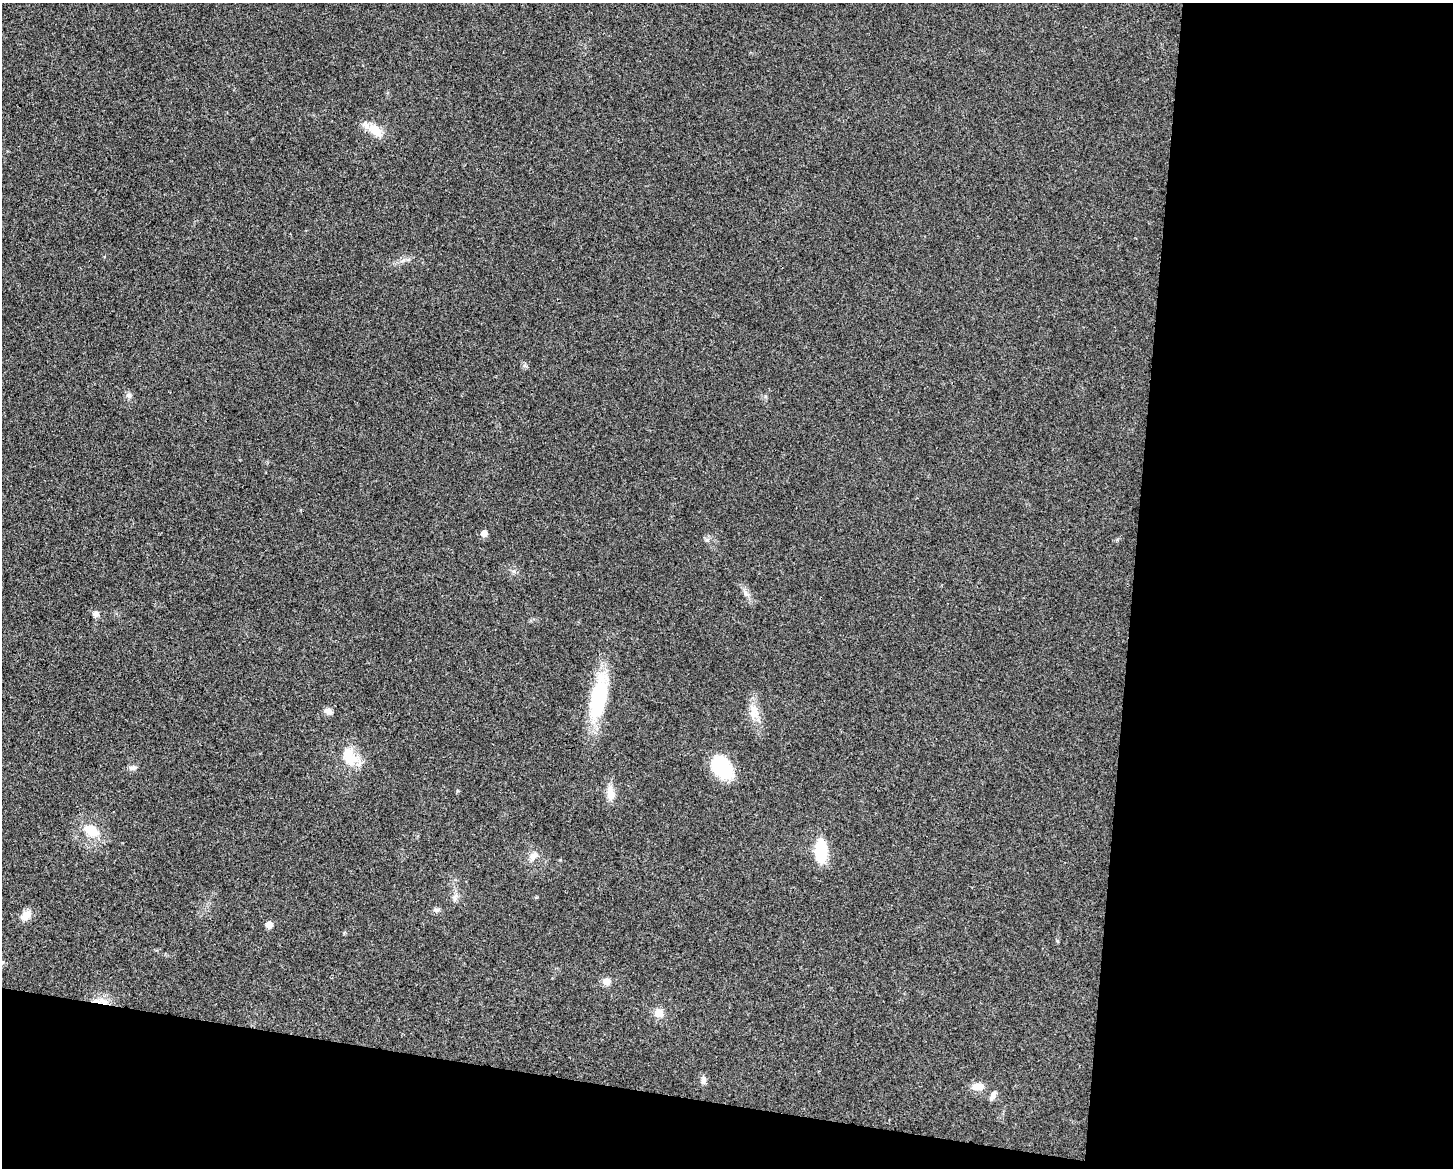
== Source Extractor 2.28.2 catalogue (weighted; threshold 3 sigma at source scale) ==
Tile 12 of 3 x 4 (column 3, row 4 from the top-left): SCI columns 3130-4580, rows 4-1169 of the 4695 x 4670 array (HDU 1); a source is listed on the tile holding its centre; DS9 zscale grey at full resolution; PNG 1455 x 1170 px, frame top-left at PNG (2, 3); no overlay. Shown black and unused: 28% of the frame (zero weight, under 3 of 4 exposures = <1% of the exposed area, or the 3 px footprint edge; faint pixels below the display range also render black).
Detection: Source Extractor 2.28.2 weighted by HDU 2 'WHT'; one run over the whole footprint, this tile lists its part. Background 0.0242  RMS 0.0047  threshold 0.021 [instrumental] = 3 sigma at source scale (4.5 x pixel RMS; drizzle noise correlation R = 1.50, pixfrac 1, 0.05/0.05 arcsec/px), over >= 5 px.
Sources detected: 27; all 27 listed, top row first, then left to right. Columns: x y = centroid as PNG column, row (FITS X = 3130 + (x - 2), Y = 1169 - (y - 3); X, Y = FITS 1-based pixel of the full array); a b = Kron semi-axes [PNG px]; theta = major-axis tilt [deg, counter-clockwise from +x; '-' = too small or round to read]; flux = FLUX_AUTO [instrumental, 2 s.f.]
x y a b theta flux
375 130 24 13 -38 8.1
129 395 8 8 - 1.5
484 533 6 5 - 3.5
707 540 6 6 - 1.1
746 593 10 6 -34 1.7
96 614 9 7 -11 1.9
599 698 61 19 79 34
328 711 9 7 -25 2.5
754 712 23 13 -80 7.6
349 757 28 20 -52 13
722 767 28 19 -53 21
132 768 11 7 10 1.7
610 794 20 10 -80 5.1
91 831 20 13 -29 10
821 851 23 12 -89 19
533 856 13 10 55 3.4
455 897 16 5 64 2
436 910 8 6 13 1.3
26 915 17 10 45 4.2
269 925 6 5 - 4.7
2 962 7 4 1 0.92
606 981 9 8 - 3.4
104 1002 20 7 -21 5.1
659 1013 11 10 - 4.4
703 1080 10 7 -90 1.9
978 1086 16 9 3 4.4
993 1096 14 6 59 1.9
Overlapping masked pixels (flux is a lower limit): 1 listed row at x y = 104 1002
Isophote crosses this tile's border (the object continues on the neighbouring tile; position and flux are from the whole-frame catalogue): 1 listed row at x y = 2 962
Unlisted compact peaks at least as high as the median listed source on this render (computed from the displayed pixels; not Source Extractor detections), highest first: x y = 514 571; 765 396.